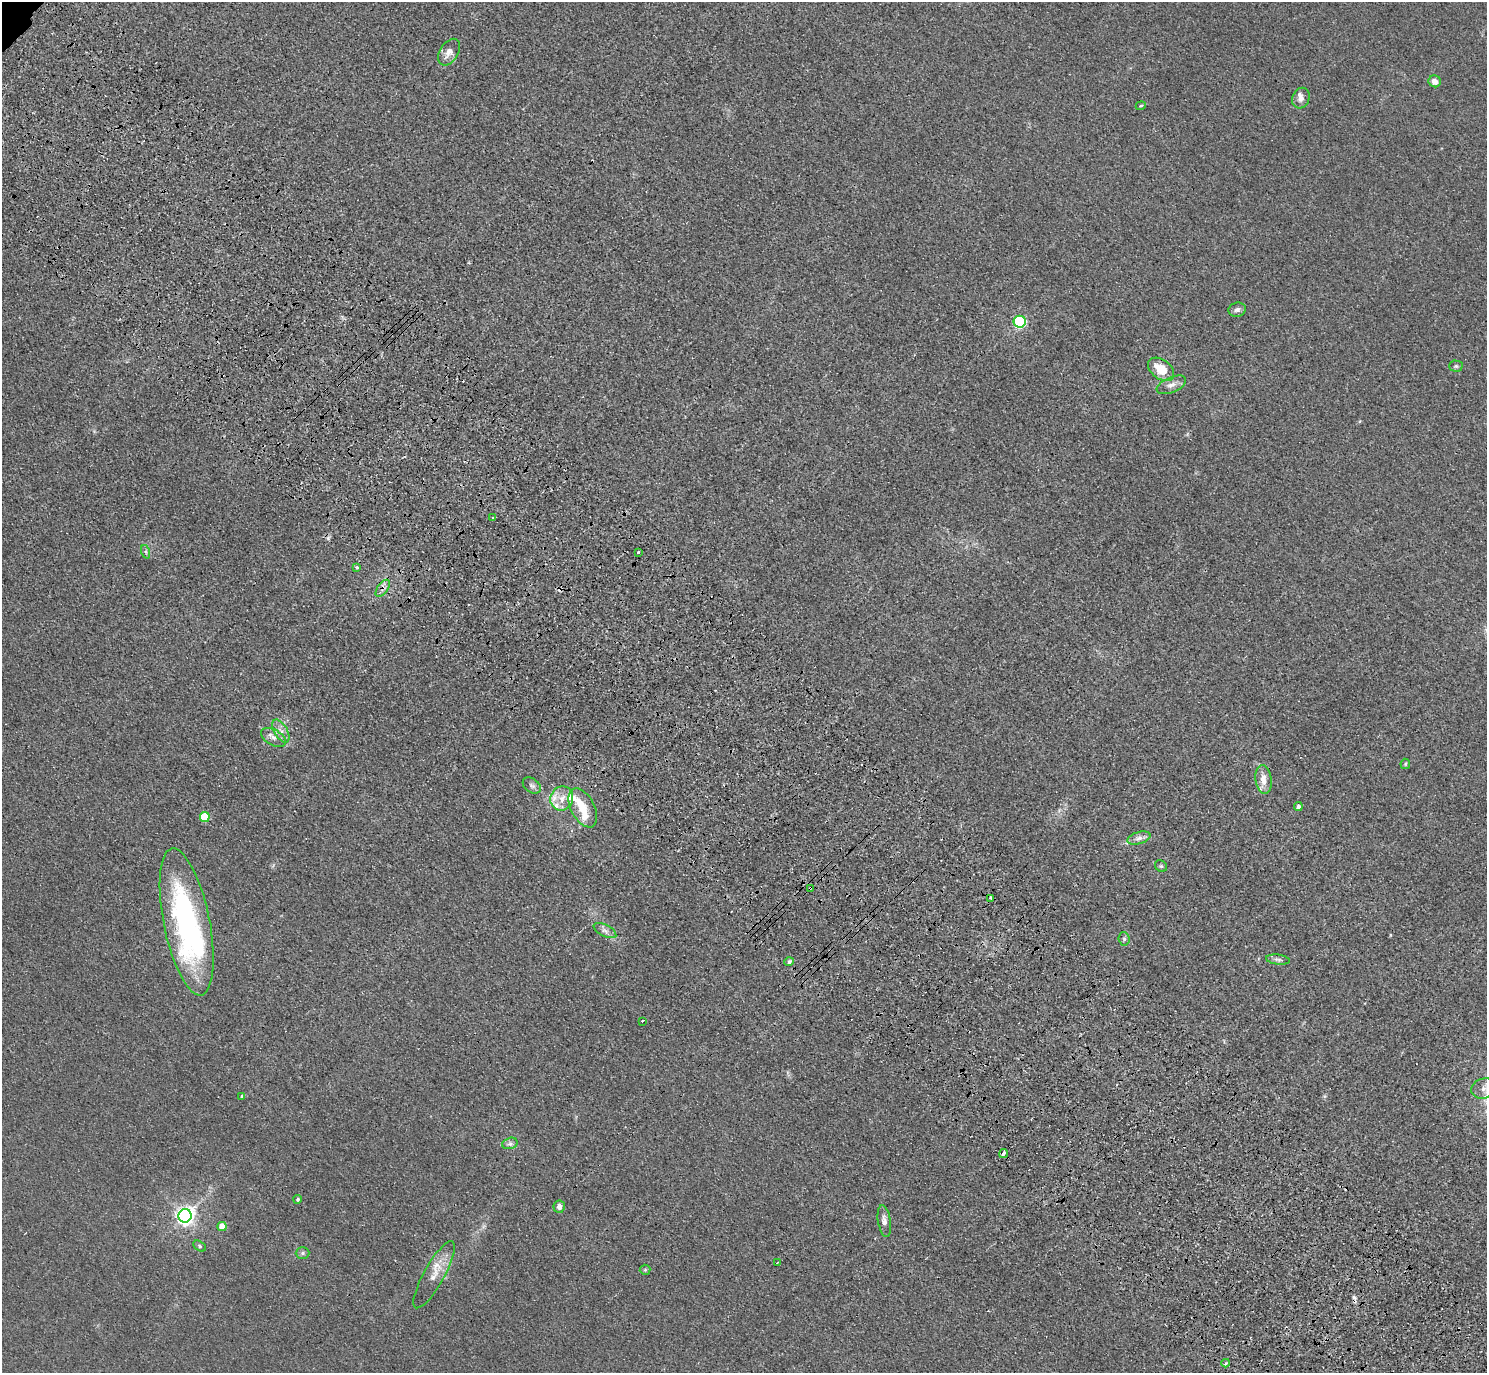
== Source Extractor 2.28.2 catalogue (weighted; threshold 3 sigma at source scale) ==
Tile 6 of 4 x 4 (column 2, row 2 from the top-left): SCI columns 1576-3060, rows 3130-4500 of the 6120 x 6120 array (HDU 1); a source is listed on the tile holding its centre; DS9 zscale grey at full resolution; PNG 1489 x 1375 px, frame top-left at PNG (2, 2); each listed source drawn as its Kron ellipse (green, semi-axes under 4 px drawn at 4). Shown black and unused: <1% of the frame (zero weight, under 3 of 4 exposures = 6% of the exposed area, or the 3 px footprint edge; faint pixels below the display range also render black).
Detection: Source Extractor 2.28.2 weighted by HDU 2 'WHT'; one run over the whole footprint, this tile lists its part. Background 0.0132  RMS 0.0053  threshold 0.024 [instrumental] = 3 sigma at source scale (4.5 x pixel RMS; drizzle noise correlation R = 1.50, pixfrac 1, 0.05/0.05 arcsec/px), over >= 5 px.
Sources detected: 58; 1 inside a brighter object's white glare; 2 cosmic-ray / hot-pixel residue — neither listed nor drawn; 7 inside a brighter listed object's ellipse — not listed separately; the other 48 listed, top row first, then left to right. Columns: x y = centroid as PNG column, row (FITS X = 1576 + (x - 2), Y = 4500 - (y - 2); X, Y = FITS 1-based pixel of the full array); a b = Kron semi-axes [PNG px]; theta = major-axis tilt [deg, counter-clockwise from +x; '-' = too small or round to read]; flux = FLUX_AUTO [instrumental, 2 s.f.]
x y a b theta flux
449 52 14 9 58 4.6
1435 81 6 6 - 4
1301 98 10 8 65 3
1141 106 5 4 - 0.69
1237 310 9 7 14 2
1020 322 6 6 - 60
1456 366 6 5 - 1.1
1161 369 14 9 -37 12
1171 385 15 7 23 3.4
493 518 3 2 - 1.1
146 552 7 4 -71 1.1
638 552 3 2 - 0.79
357 567 4 3 - 1.4
383 588 10 5 55 2.4
281 731 13 6 -60 3.5
273 737 14 7 -29 3.6
1405 764 5 4 - 0.72
1263 779 14 8 -83 6.1
532 786 10 6 -38 2
562 798 12 11 - 6.3
1298 807 4 4 - 2
583 808 21 11 -62 11
205 817 5 5 - 20
1139 838 12 6 16 2.8
1161 866 6 5 - 0.94
810 888 3 3 - 1.3
991 898 3 2 - 0.76
187 922 75 23 -79 130
605 931 12 5 -27 2.6
1124 939 6 5 - 1.1
1278 960 12 5 -7 1.7
789 962 5 4 - 1.4
642 1021 3 3 - 3.4
1484 1088 13 10 17 5.2
242 1096 4 4 - 0.83
510 1143 8 5 15 1.6
1004 1154 5 3 - 3.7
298 1199 4 4 - 0.9
559 1207 6 5 - 3
185 1216 7 6 - 260
884 1221 16 6 -82 3.1
222 1227 4 4 - 8.4
200 1246 7 5 -29 1
303 1253 7 6 - 1.2
777 1263 4 2 - 0.41
645 1270 5 5 - 0.81
434 1275 38 10 61 8.3
1226 1363 4 3 - 0.98
Overlapping masked pixels (flux is a lower limit): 2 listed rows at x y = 383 588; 810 888
Isophote crosses this tile's border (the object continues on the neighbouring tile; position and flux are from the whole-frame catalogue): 1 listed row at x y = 1484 1088